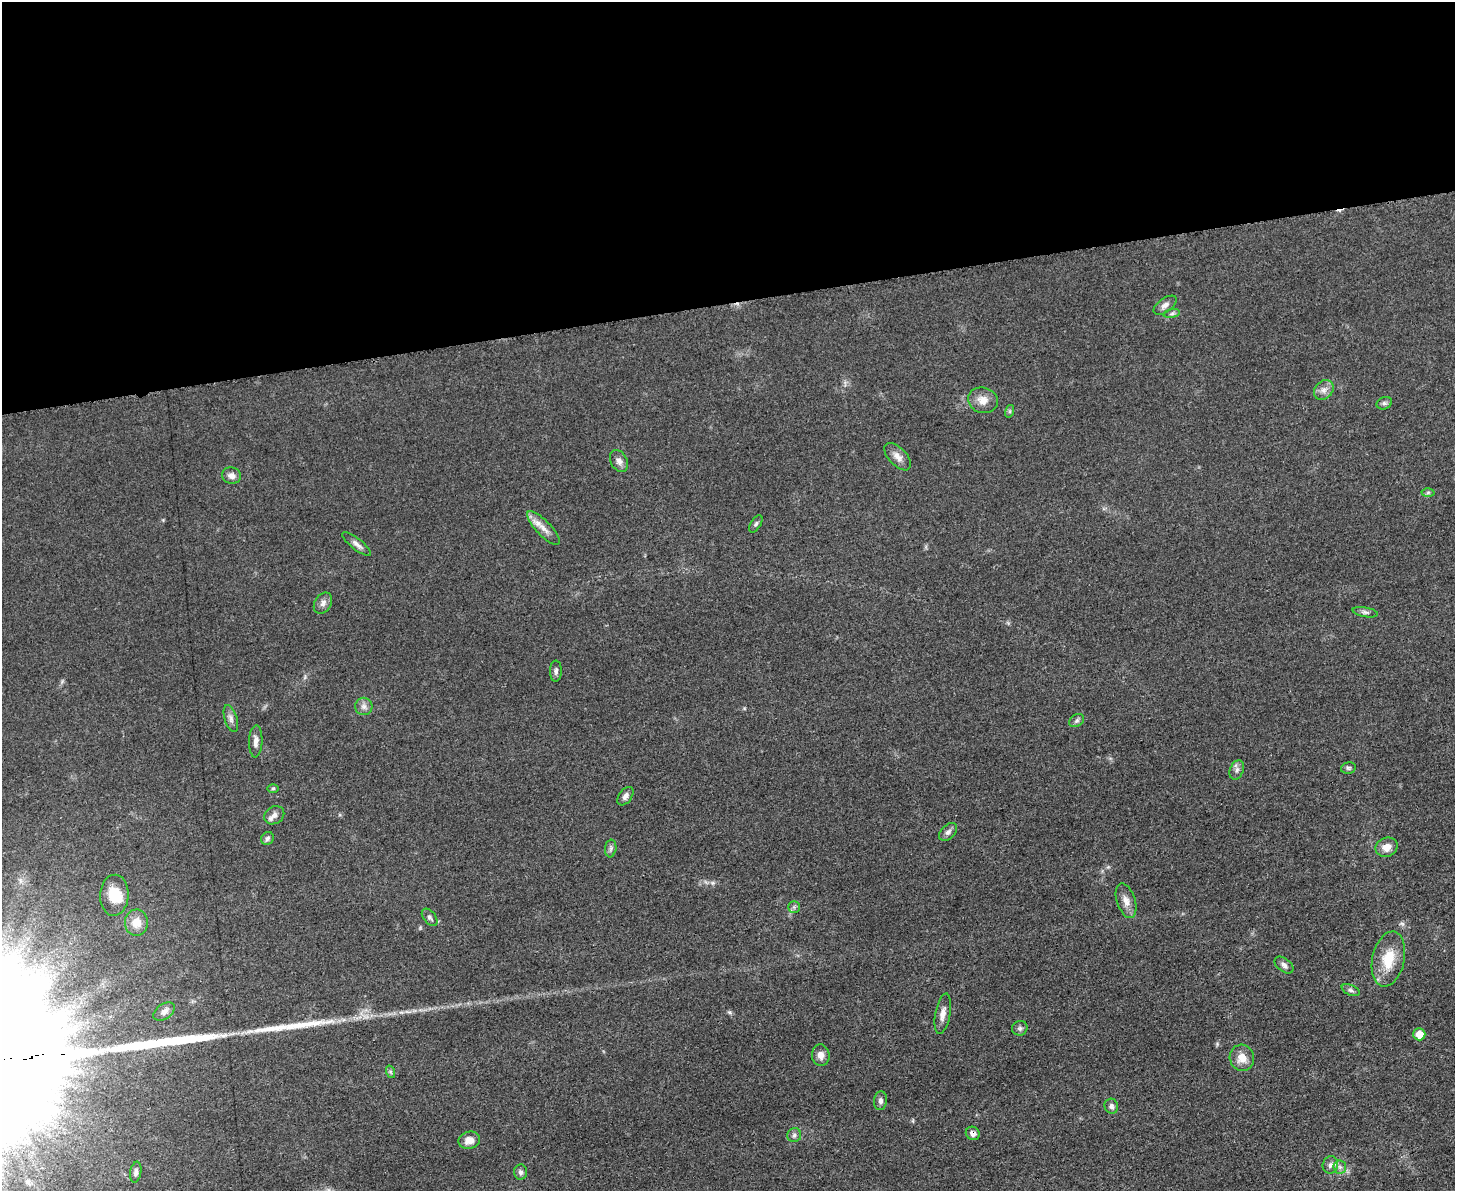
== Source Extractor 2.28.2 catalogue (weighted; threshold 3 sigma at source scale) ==
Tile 2 of 3 x 4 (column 2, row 1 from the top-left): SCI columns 1591-3043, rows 3572-4760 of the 4750 x 4766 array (HDU 1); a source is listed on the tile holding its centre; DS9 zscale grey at full resolution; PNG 1457 x 1193 px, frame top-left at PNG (2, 2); each listed source drawn as its Kron ellipse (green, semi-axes under 4 px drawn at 4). Shown black and unused: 25% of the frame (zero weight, under 3 of 5 exposures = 1% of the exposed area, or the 3 px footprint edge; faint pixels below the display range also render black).
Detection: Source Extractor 2.28.2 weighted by HDU 2 'WHT'; one run over the whole footprint, this tile lists its part. Background 0.0467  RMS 0.0056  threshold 0.025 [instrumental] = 3 sigma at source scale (4.5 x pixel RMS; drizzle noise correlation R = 1.50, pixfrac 1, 0.05/0.05 arcsec/px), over >= 5 px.
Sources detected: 56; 1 inside a brighter object's white glare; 2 long thin detections or spike segments (spike, bleed or trail) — neither listed nor drawn; the other 53 listed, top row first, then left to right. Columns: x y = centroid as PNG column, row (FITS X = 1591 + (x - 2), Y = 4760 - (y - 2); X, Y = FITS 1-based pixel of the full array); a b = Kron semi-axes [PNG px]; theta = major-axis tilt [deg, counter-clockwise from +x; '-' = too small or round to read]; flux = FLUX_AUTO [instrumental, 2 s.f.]
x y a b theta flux
1165 305 13 7 36 2.7
1172 314 8 4 8 1.2
1324 390 11 8 48 3.2
983 400 15 12 -17 5.7
1384 403 8 6 20 1.4
1010 411 6 4 72 0.9
898 457 17 9 -47 4.1
619 461 12 8 -63 2.9
231 476 9 8 - 2.7
1428 492 6 4 1 0.86
756 524 9 5 58 1.2
543 528 22 7 -46 5.3
357 544 18 5 -38 2.7
323 603 11 8 56 2.7
1365 612 13 5 -11 1.5
556 671 10 6 88 1.7
364 706 9 8 - 2.5
231 718 14 6 -73 2.5
1077 721 8 6 35 1.4
256 741 16 6 87 3.3
1348 768 7 5 13 1.1
1237 770 10 6 69 2.2
273 788 6 4 1 0.73
625 796 10 6 54 2.4
274 815 10 8 32 2.9
948 832 10 7 44 2.1
267 838 7 6 - 1.3
1387 847 11 9 22 5
611 848 9 5 83 1.5
114 895 20 14 87 11
1126 901 18 9 -72 4.4
794 907 5 5 - 1.1
430 917 10 6 -52 1.6
136 923 13 11 87 7.1
1388 959 28 16 77 16
1284 965 11 6 -38 2.3
1351 990 10 5 -24 1.5
164 1011 12 7 35 2.7
943 1014 21 7 80 4.2
1020 1028 8 7 - 1.6
1419 1034 6 6 - 7.3
821 1055 11 9 -84 3.6
1242 1058 13 12 - 6.4
391 1072 6 4 -70 0.88
880 1101 9 6 83 2
1111 1106 7 7 - 1.7
973 1133 7 6 - 2.8
794 1135 7 7 - 1.6
469 1140 11 8 12 5
1330 1165 8 7 - 2.3
1340 1167 6 6 - 1.8
136 1172 10 5 81 1.8
520 1172 7 6 - 1.7
Overlapping masked pixels (flux is a lower limit): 1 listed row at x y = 973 1133